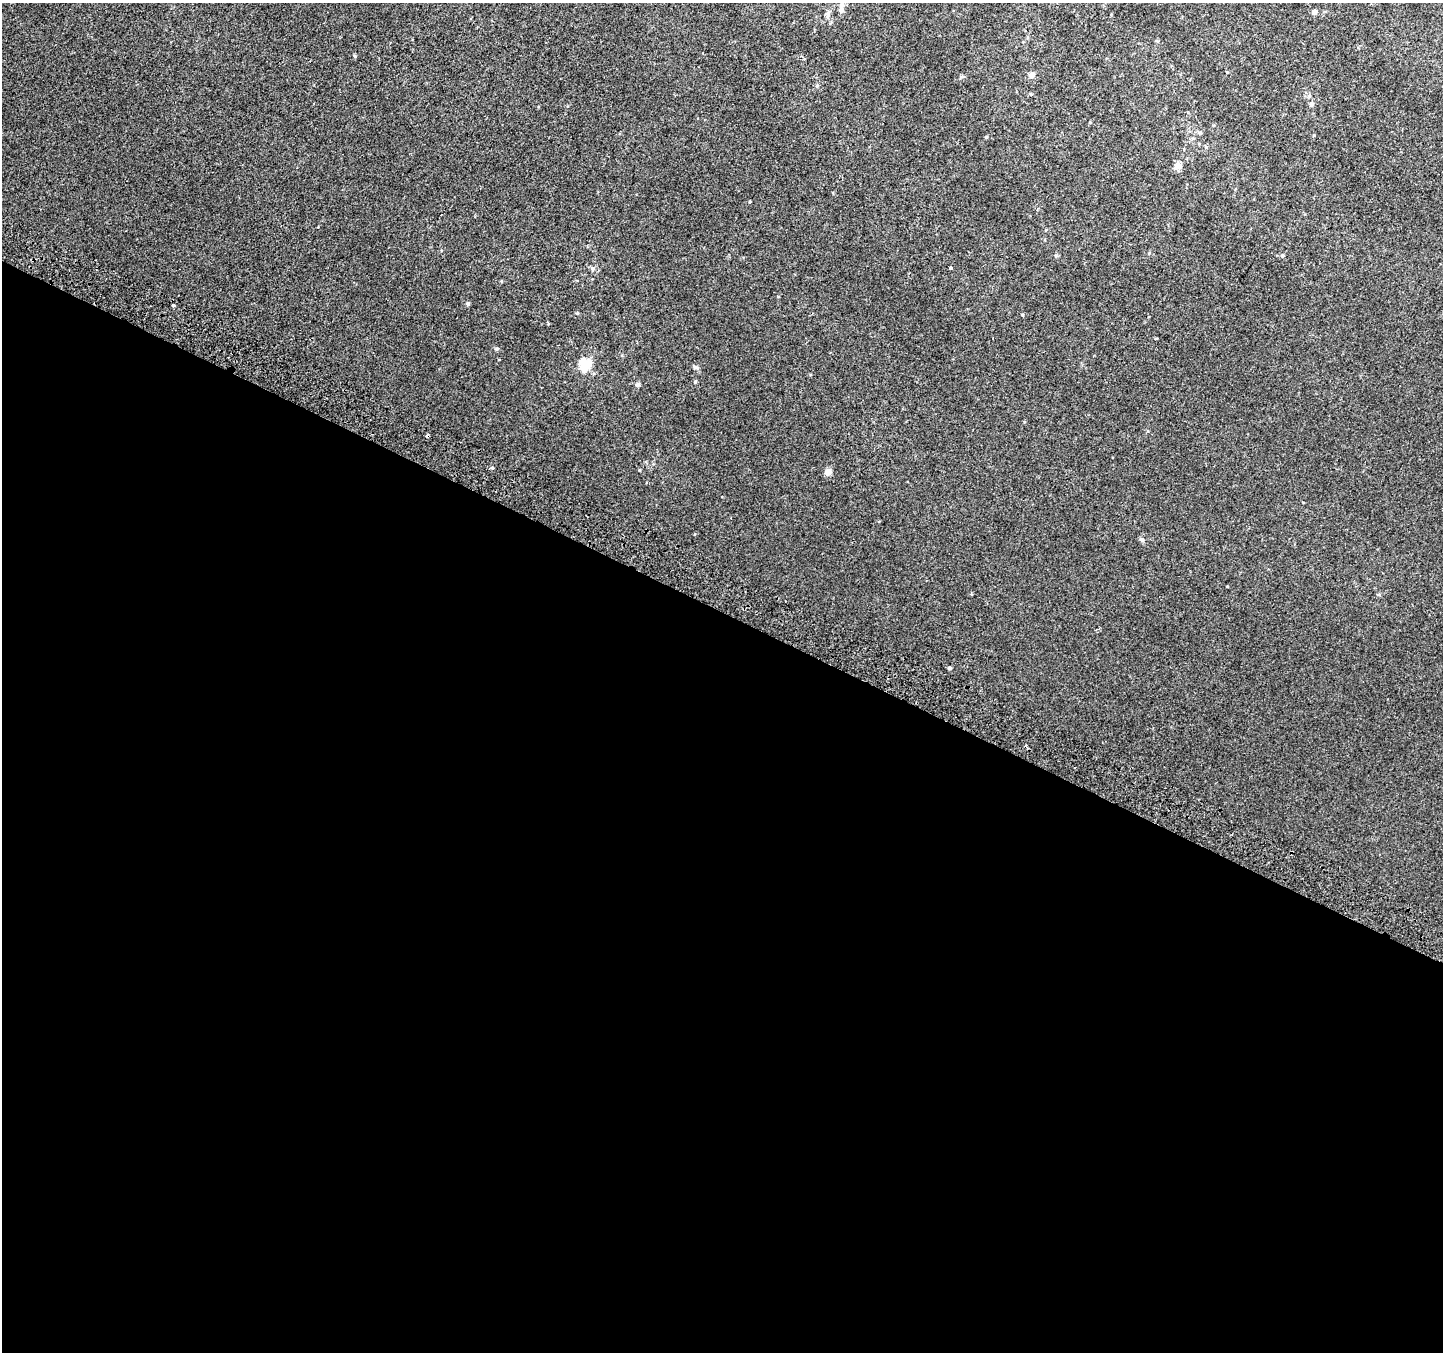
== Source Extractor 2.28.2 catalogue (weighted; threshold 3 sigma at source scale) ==
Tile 14 of 4 x 4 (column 2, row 4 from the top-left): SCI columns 1471-2911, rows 304-1653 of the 5815 x 5942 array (HDU 1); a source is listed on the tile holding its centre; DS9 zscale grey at full resolution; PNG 1445 x 1354 px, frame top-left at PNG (2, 3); no overlay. Shown black and unused: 55% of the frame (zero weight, under 2 of 3 exposures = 2% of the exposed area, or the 3 px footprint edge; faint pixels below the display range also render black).
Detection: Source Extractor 2.28.2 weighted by HDU 2 'WHT'; one run over the whole footprint, this tile lists its part. Background 0.00453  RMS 0.0055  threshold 0.0247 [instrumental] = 3 sigma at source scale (4.5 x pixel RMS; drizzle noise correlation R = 1.50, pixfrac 1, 0.0396/0.0396 arcsec/px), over >= 5 px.
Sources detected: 29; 1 inside a brighter object's white glare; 2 cosmic-ray / hot-pixel residue — not listed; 1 inside a brighter listed object's ellipse — not listed separately; the other 25 listed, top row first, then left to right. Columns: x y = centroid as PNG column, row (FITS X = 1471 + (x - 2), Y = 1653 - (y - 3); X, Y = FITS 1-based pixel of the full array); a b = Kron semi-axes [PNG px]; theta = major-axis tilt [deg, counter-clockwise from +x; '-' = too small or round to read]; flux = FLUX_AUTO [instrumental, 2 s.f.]
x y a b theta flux
842 5 10 7 78 1.7
1315 12 7 6 - 1.4
828 14 8 7 - 1.6
355 56 5 4 - 0.64
1032 75 7 6 - 2.7
1200 133 6 4 0 0.72
1178 165 9 7 -12 3.3
1149 253 5 3 - 0.47
1282 255 6 4 0 0.8
592 268 6 5 - 1.3
951 268 3 3 - 1.8
468 303 5 5 - 0.92
173 305 3 3 - 1.7
1023 315 5 3 - 0.4
1156 338 4 2 - 0.51
497 349 5 4 - 0.88
582 361 11 7 46 4
696 367 9 5 -33 1.2
584 368 6 5 - 7.9
695 382 5 4 - 0.62
638 384 6 5 - 0.97
492 468 3 3 - 1.8
828 472 10 8 37 2.4
1142 540 6 5 - 1.3
949 668 4 4 - 0.83
Unlisted compact peaks at least as high as the median listed source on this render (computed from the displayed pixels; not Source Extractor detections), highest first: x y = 577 313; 639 470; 986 137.